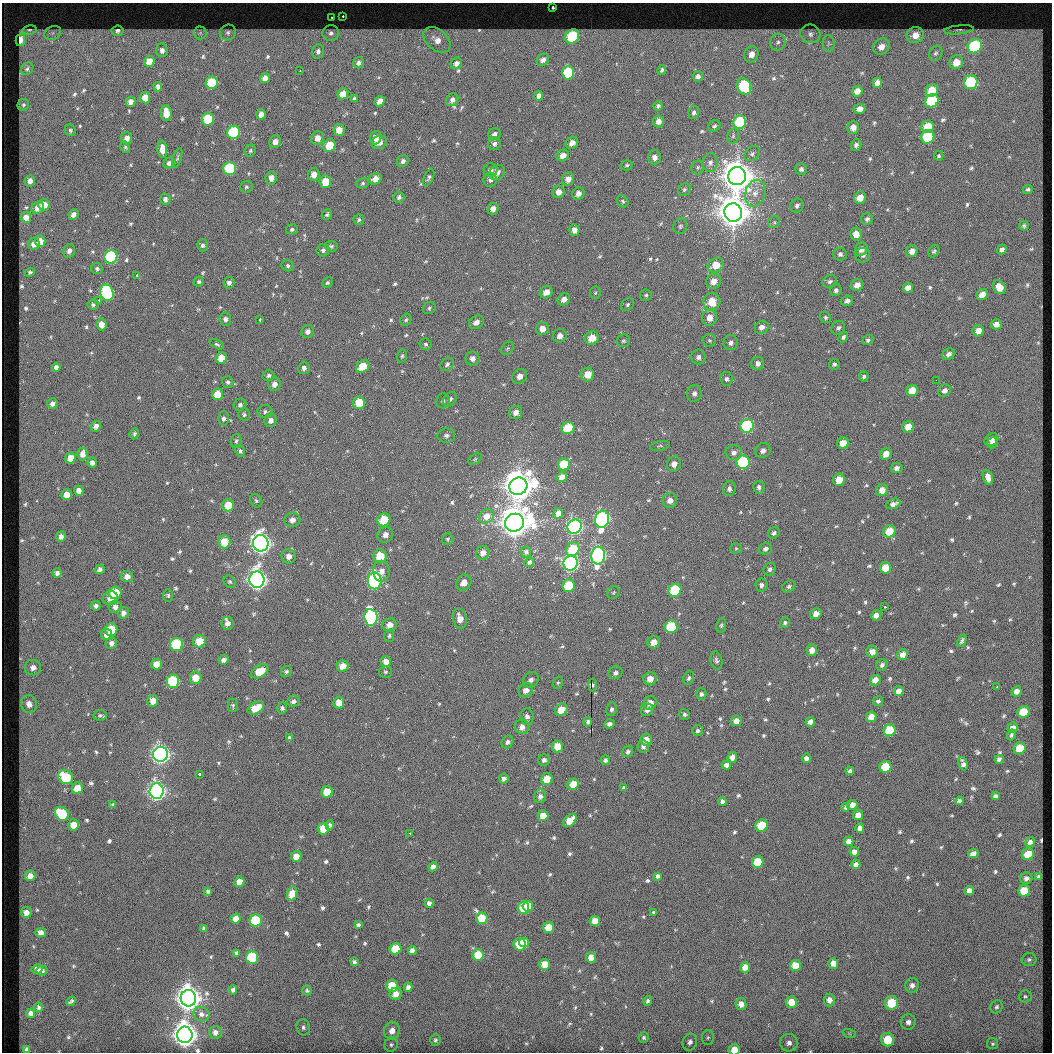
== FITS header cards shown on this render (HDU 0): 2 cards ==
NAXIS1  =                 1050  /
NAXIS2  =                 1050  /

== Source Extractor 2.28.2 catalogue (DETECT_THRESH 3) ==
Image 1050 x 1050 px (HDU 0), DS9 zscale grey, 1 PNG px = 1 image px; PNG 1054 x 1054 px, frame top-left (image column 1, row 1050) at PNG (2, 3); each listed source drawn as its Kron ellipse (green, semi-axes under 4 px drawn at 4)
Background 16.9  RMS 1.1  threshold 3.43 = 3 sigma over >= 5 px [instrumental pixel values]
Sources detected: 682; of the 682, the 500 brightest by FLUX_AUTO listed and drawn (182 fainter detections omitted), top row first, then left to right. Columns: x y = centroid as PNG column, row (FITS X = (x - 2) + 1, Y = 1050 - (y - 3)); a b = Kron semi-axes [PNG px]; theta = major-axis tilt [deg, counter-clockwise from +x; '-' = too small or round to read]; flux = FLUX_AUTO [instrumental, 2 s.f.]
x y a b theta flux
553 8 3 3 - 4400
342 16 3 2 - 480
332 17 2 2 - 230
29 30 7 4 8 130
959 30 15 4 6 200
118 31 6 5 - 260
53 33 9 6 22 310
200 33 6 6 - 170
228 33 8 7 - 270
331 33 8 8 - 310
810 34 10 9 - 400
915 35 9 8 - 970
572 36 7 6 - 4700
20 40 6 4 76 540
437 40 15 10 -41 1100
778 42 8 8 - 370
829 43 8 6 -88 230
975 46 7 6 - 7200
881 47 9 7 43 630
162 50 7 6 - 310
318 51 7 6 - 290
936 53 8 6 59 200
751 54 8 7 - 590
543 60 6 5 - 360
149 61 5 5 - 830
956 62 7 6 - 1000
359 63 6 5 - 210
456 63 6 5 - 310
27 69 7 5 44 180
662 70 5 3 - 150
300 71 3 2 - 130
568 73 6 6 - 4200
698 76 5 5 - 210
265 78 5 5 - 450
971 82 7 6 - 6800
212 83 6 6 - 3100
877 83 5 4 - 440
744 86 8 7 - 5200
158 87 5 4 - 230
932 90 6 5 - 1700
857 91 5 5 - 530
343 94 6 5 - 710
539 96 5 4 - 330
145 98 5 5 - 750
355 99 4 4 - 170
452 100 6 5 - 300
380 101 5 4 - 500
932 101 7 6 - 5400
131 102 5 4 - 420
23 105 6 5 - 150
658 106 4 4 - 170
860 109 6 5 - 360
166 113 8 5 -87 800
694 113 6 5 - 210
261 114 5 4 - 480
208 119 6 6 - 3100
658 121 6 5 - 480
739 122 7 6 - 4700
714 126 6 5 - 190
853 127 6 6 - 550
928 127 6 6 - 1700
70 130 6 5 - 140
339 130 6 5 - 770
234 132 7 6 - 6100
495 134 6 5 - 310
733 136 8 6 77 210
928 137 7 6 - 5300
127 138 6 5 - 420
318 138 7 6 - 610
376 138 7 5 70 540
275 142 6 6 - 450
379 142 8 6 24 560
572 143 7 5 42 540
494 144 6 6 - 270
329 145 6 6 - 1600
856 145 6 5 - 260
125 147 6 4 -61 140
162 149 8 5 -85 770
250 151 6 5 - 130
752 154 9 6 40 260
563 155 6 5 - 540
939 156 5 5 - 130
654 157 7 6 - 480
177 158 10 4 73 150
403 161 6 5 - 240
169 163 6 5 - 290
710 163 9 7 79 400
627 165 6 5 - 140
698 168 7 6 - 180
230 169 6 6 - 6100
801 169 6 5 - 240
491 170 7 6 - 310
497 172 8 7 - 530
314 174 6 5 - 620
737 176 9 9 - 210000
429 177 9 4 67 170
271 178 7 5 81 470
375 179 6 5 - 550
568 179 6 6 - 560
490 180 7 6 - 250
30 181 6 5 - 450
325 182 6 6 - 1500
363 183 6 5 - 160
246 187 6 5 - 150
1028 189 5 4 - 140
684 190 7 6 - 170
559 192 6 6 - 550
755 193 13 10 71 840
578 194 6 6 - 470
399 197 6 5 - 210
860 198 6 5 - 820
165 199 6 5 - 260
623 201 7 5 -52 150
44 205 6 5 - 870
797 205 7 6 - 280
38 208 7 5 39 570
493 209 6 5 - 440
733 212 9 8 - 200000
73 214 5 4 - 320
327 214 6 5 - 170
26 217 5 5 - 520
867 219 6 5 - 220
359 220 5 5 - 140
774 222 6 5 - 150
1024 225 5 5 - 150
680 226 8 7 - 170
292 229 6 5 - 170
574 230 6 5 - 430
856 234 6 6 - 790
40 241 6 5 - 830
34 244 6 5 - 480
203 245 6 5 - 190
331 246 6 5 - 150
861 249 7 6 - 550
1002 249 5 4 - 250
323 250 6 6 - 240
69 251 7 6 - 340
912 251 6 5 - 500
934 251 6 5 - 140
840 254 7 6 - 240
863 255 7 7 - 280
111 257 7 6 - 8600
716 265 8 7 - 1500
288 266 6 5 - 180
97 269 5 5 - 160
30 272 5 4 - 130
137 275 3 3 - 370
714 281 8 7 - 810
830 281 7 6 - 210
199 282 5 4 - 170
229 283 6 5 - 280
327 283 6 4 42 140
857 285 6 5 - 580
999 287 7 5 -54 780
908 288 5 5 - 480
836 290 6 5 - 220
546 292 7 5 41 660
107 293 8 6 -74 9300
595 293 6 5 - 130
646 295 6 5 - 150
982 295 6 5 - 670
564 299 7 5 43 490
99 300 3 3 - 210
847 301 6 5 - 260
712 302 8 8 - 1600
93 305 5 5 - 160
628 305 7 5 47 160
429 308 7 5 38 150
825 317 6 5 - 160
710 318 8 7 - 780
225 319 6 6 - 300
260 319 3 2 - 660
406 320 6 5 - 150
476 322 8 6 35 470
101 324 6 5 - 720
996 324 5 5 - 470
762 327 7 6 - 390
838 328 7 6 - 210
542 329 6 6 - 640
308 331 7 6 - 350
978 331 6 5 - 650
560 336 7 6 - 510
843 337 6 4 51 190
592 338 7 6 - 1300
709 340 6 6 - 170
868 340 6 5 - 160
623 341 7 6 - 180
731 343 7 7 - 310
217 344 7 4 -24 140
426 344 6 5 - 160
507 348 7 5 56 140
949 354 7 5 38 300
402 356 7 4 75 140
698 357 7 7 - 320
221 358 6 5 - 1200
473 359 7 7 - 440
758 363 6 6 - 360
447 364 7 5 47 220
834 364 5 5 - 160
363 366 7 5 35 1900
56 367 4 4 - 320
304 368 6 5 - 320
588 374 7 6 - 1200
268 376 6 5 - 180
520 376 8 7 - 560
864 376 5 4 - 170
726 379 7 6 - 270
936 380 2 2 - 280
228 382 6 5 - 200
274 384 6 6 - 460
944 390 6 5 - 290
912 391 6 5 - 1000
217 394 6 5 - 1200
694 394 8 7 - 350
450 399 8 6 50 270
443 401 7 6 - 240
359 403 6 6 - 1800
52 404 5 5 - 330
240 405 6 6 - 220
265 412 7 6 - 240
516 412 7 6 - 530
244 414 6 5 - 170
224 418 7 5 90 220
271 420 6 6 - 440
96 426 5 5 - 320
747 426 7 6 - 8600
908 427 6 5 - 1000
568 428 7 6 - 2500
134 434 5 4 - 140
446 435 9 7 3 340
991 440 7 6 - 290
236 441 7 5 82 200
843 443 6 5 - 980
993 443 6 5 - 260
660 446 10 4 11 180
240 451 6 4 -64 150
763 451 8 7 - 340
734 452 8 7 - 400
82 454 6 5 - 540
886 454 6 5 - 700
70 458 5 5 - 880
475 459 7 4 31 130
743 462 7 6 - 8500
92 463 5 4 - 310
564 464 6 6 - 2300
674 464 8 7 - 560
897 468 6 5 - 280
562 477 5 4 - 480
988 477 8 5 -70 490
839 480 6 6 - 1000
518 486 9 8 - 170000
759 487 6 5 - 250
729 489 7 6 - 310
882 490 6 5 - 670
79 491 5 5 - 460
67 495 5 5 - 860
670 500 7 7 - 550
256 501 7 5 -54 160
893 504 8 5 21 360
228 505 6 6 - 1500
558 513 5 5 - 510
487 516 8 6 40 630
602 519 8 7 - 19000
292 520 8 7 - 490
384 520 7 6 - 2300
514 523 9 9 - 170000
575 527 7 7 - 24000
889 531 6 6 - 1400
774 533 6 5 - 210
385 535 8 7 - 500
61 537 5 4 - 310
447 539 6 5 - 130
224 542 6 6 - 1400
261 543 8 7 - 53000
736 548 5 5 - 130
573 549 7 6 - 2600
765 549 6 5 - 250
526 552 5 5 - 200
483 553 7 6 - 600
289 556 7 7 - 510
380 556 7 6 - 2200
598 556 9 7 85 19000
529 562 5 4 - 160
571 563 7 7 - 23000
885 568 6 5 - 1300
100 569 5 4 - 230
770 569 6 6 - 230
381 571 10 8 -83 660
57 573 5 4 - 280
127 576 6 6 - 410
257 580 8 7 - 51000
375 581 8 7 - 16000
230 582 6 5 - 140
464 583 8 7 - 880
761 585 6 6 - 240
569 586 6 6 - 2400
789 586 7 5 32 180
675 590 7 6 - 4500
115 593 6 6 - 2200
613 593 7 5 48 150
168 595 6 5 - 140
110 598 7 7 - 570
96 606 5 4 - 230
115 607 6 6 - 330
885 607 3 2 - 150
123 613 6 5 - 350
816 614 6 5 - 560
876 615 5 4 - 460
371 617 8 6 -83 16000
460 618 10 7 -76 850
227 623 6 6 - 400
785 623 5 5 - 180
390 625 7 6 - 670
721 625 7 5 78 140
671 627 6 6 - 4200
111 630 6 6 - 2100
107 635 6 5 - 440
389 636 6 5 - 150
199 641 6 6 - 1400
962 641 7 3 66 160
654 642 6 6 - 650
111 643 6 5 - 320
177 644 6 6 - 5400
812 650 6 5 - 540
872 652 6 6 - 490
903 655 6 5 - 460
224 660 5 4 - 330
716 660 9 6 -76 220
386 661 5 5 - 590
157 664 5 5 - 780
882 665 6 5 - 230
343 666 6 5 - 860
33 668 8 7 - 490
260 671 9 6 32 1500
286 671 6 5 - 180
385 672 6 5 - 150
615 673 7 6 - 250
196 678 6 6 - 1300
689 678 7 5 65 190
650 679 7 6 - 610
531 680 8 7 - 320
875 680 5 5 - 660
173 681 6 6 - 5200
558 683 6 5 - 130
593 685 6 4 -83 130
997 687 3 2 - 130
526 690 7 6 - 580
899 691 5 4 - 450
1017 691 5 4 - 470
701 694 6 5 - 210
153 701 6 5 - 710
293 701 6 5 - 280
878 701 5 5 - 200
339 703 6 5 - 790
650 703 7 6 - 630
29 704 9 8 - 530
233 705 7 5 -90 130
256 708 9 5 29 1500
282 708 5 5 - 180
611 709 7 5 80 230
561 710 7 6 - 1200
647 710 6 6 - 340
1023 712 6 5 - 2100
684 714 5 5 - 180
100 715 7 5 9 160
527 717 8 6 -85 320
871 717 5 5 - 630
736 721 5 5 - 490
588 722 5 4 - 170
810 722 5 4 - 370
609 724 5 4 - 240
522 727 7 7 - 530
1013 728 5 5 - 450
889 730 6 6 - 2400
697 731 5 5 - 170
1011 735 5 4 - 140
290 738 4 3 - 180
646 739 6 6 - 560
507 742 6 5 - 250
557 746 6 5 - 1100
643 746 6 5 - 280
1020 748 6 5 - 2000
628 751 6 5 - 190
160 754 7 7 - 39000
732 757 5 5 - 480
806 758 5 4 - 330
999 759 4 4 - 220
544 760 6 5 - 260
605 760 5 4 - 200
963 764 7 4 -74 290
726 765 5 4 - 290
885 767 6 6 - 2400
850 771 4 3 - 160
199 774 3 3 - 1200
66 777 8 6 -36 3500
504 779 5 5 - 230
547 779 6 5 - 1300
573 784 6 5 - 990
77 788 6 5 - 1100
624 788 4 3 - 140
156 791 7 7 - 38000
327 792 6 5 - 1800
540 796 7 6 - 260
995 796 4 4 - 220
722 801 4 4 - 250
959 801 4 4 - 210
113 804 4 3 - 130
852 805 5 5 - 490
846 807 4 4 - 150
62 814 7 6 - 3400
858 815 5 5 - 500
543 816 5 5 - 1100
570 820 8 5 43 1100
74 825 5 5 - 1000
330 825 4 4 - 150
762 825 6 5 - 2500
860 828 4 4 - 320
323 829 6 5 - 1700
410 833 3 2 - 210
848 841 5 5 - 410
1030 842 5 4 - 270
854 852 5 5 - 460
973 854 5 4 - 420
1028 854 6 5 - 1800
296 856 5 5 - 810
758 862 6 5 - 2300
856 864 4 4 - 310
433 867 5 4 - 340
30 876 5 5 - 510
658 876 4 4 - 180
1039 876 4 4 - 210
1026 878 6 6 - 300
239 882 5 5 - 680
969 890 5 4 - 380
208 891 3 3 - 130
1024 891 6 6 - 1800
292 893 7 5 70 930
429 903 4 4 - 330
528 906 5 5 - 1600
523 908 6 6 - 2800
26 912 5 5 - 490
654 913 4 3 - 150
236 918 5 4 - 620
482 918 6 5 - 1800
256 921 6 6 - 5000
595 921 5 5 - 740
358 925 4 3 - 140
204 928 4 3 - 140
548 928 5 5 - 1200
41 932 5 4 - 410
524 943 5 4 - 1400
520 944 6 6 - 2500
396 949 6 5 - 1900
412 950 4 4 - 240
237 953 4 4 - 210
478 955 5 5 - 1700
252 957 6 6 - 4800
591 958 5 5 - 720
1029 960 7 6 - 200
354 962 4 3 - 150
833 963 5 5 - 460
545 964 5 5 - 1100
795 965 5 5 - 1000
745 967 5 5 - 520
37 969 5 5 - 430
42 971 5 5 - 190
912 985 7 6 - 380
392 986 6 5 - 1900
408 987 4 4 - 260
233 990 4 4 - 210
307 990 5 4 - 140
396 994 6 6 - 540
1025 996 6 6 - 150
188 998 8 8 - 100000
829 1000 6 5 - 440
71 1001 5 3 - 140
648 1001 5 4 - 150
791 1002 6 5 - 1100
891 1003 7 6 - 2600
741 1004 6 5 - 530
39 1007 5 4 - 150
997 1007 7 6 - 200
31 1013 5 4 - 290
201 1014 8 7 - 320
908 1022 7 7 - 410
303 1027 8 6 -81 250
392 1031 9 8 - 720
215 1032 6 6 - 360
849 1033 7 4 -19 150
185 1035 8 7 - 99000
644 1038 5 5 - 150
708 1038 7 6 - 200
435 1040 6 5 - 160
888 1040 6 6 - 2600
690 1042 8 7 - 370
789 1043 9 9 - 440
391 1044 7 6 - 210
993 1044 5 5 - 140
27 1050 4 4 - 250
734 1050 6 5 - 1200
At the frame edge (FLAGS 8, measured only in part): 2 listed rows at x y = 27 1050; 734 1050
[182 fainter detections neither listed nor drawn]